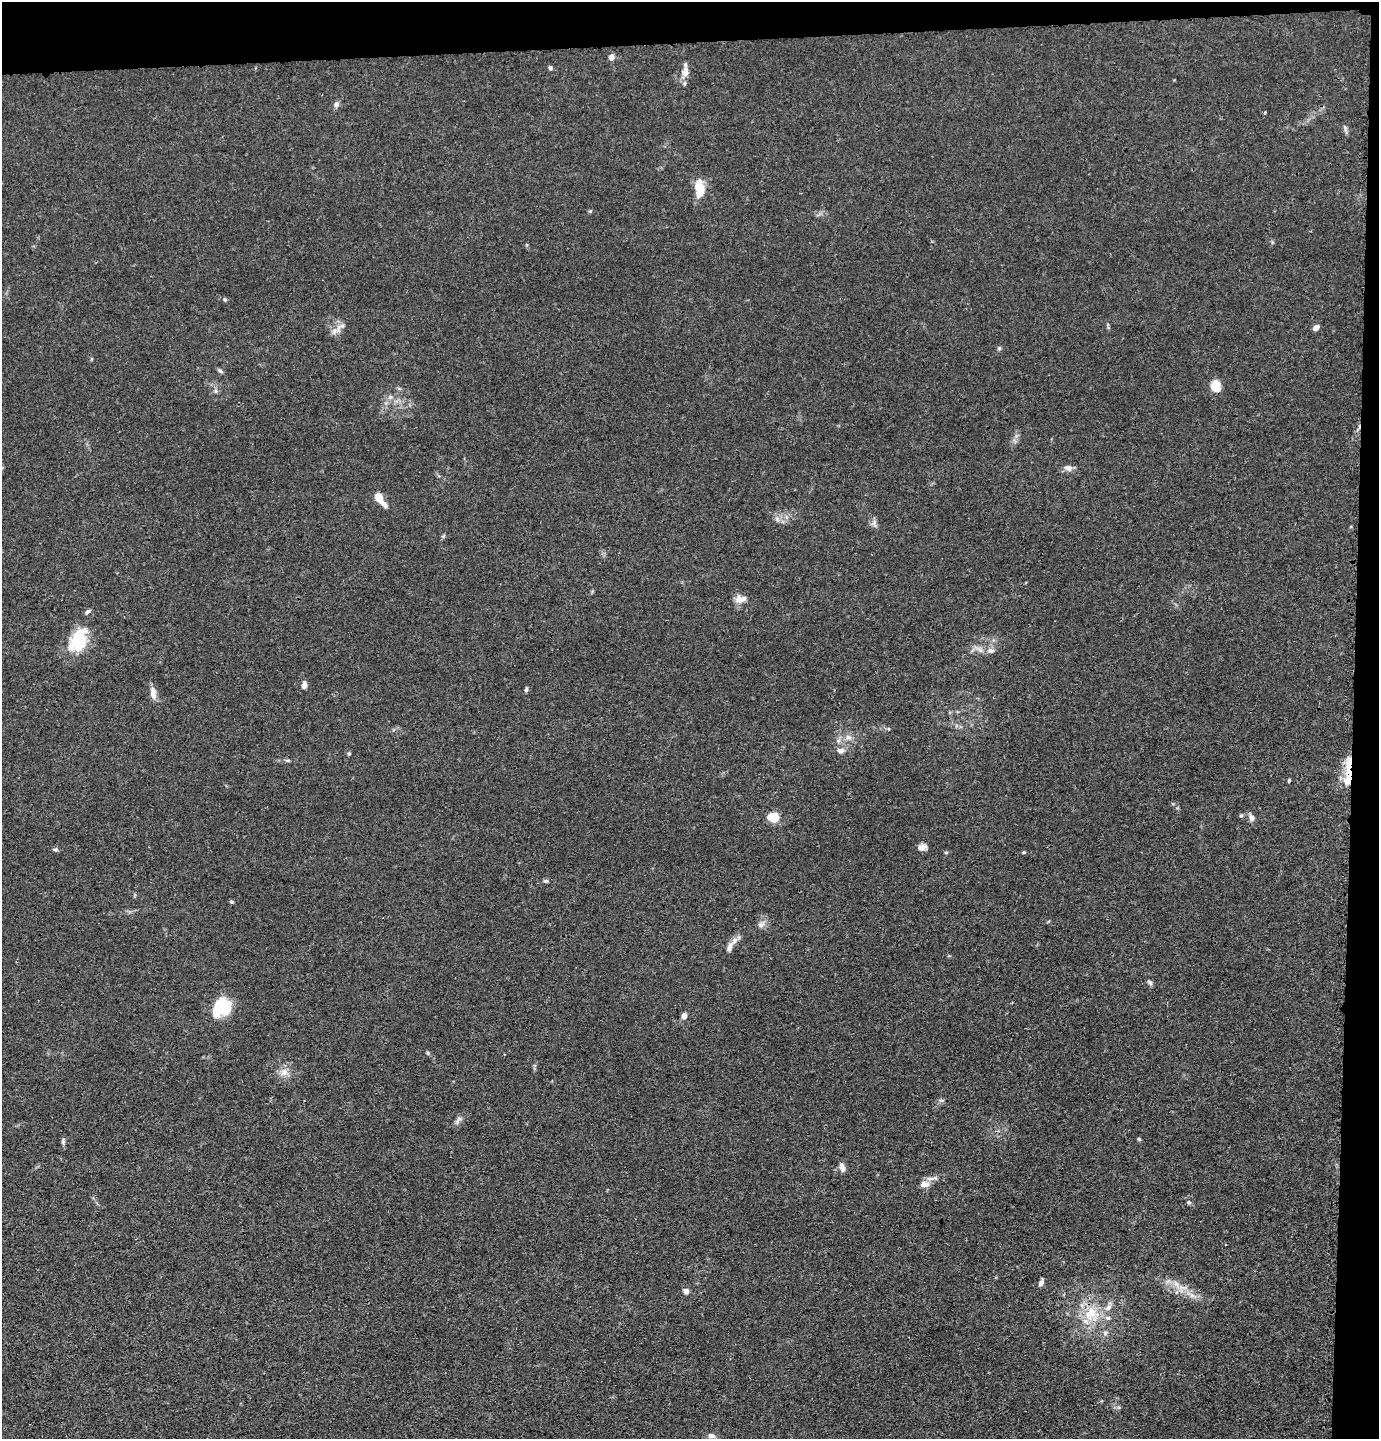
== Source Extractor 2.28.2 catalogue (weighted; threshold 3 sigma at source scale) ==
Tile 3 of 3 x 3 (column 3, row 1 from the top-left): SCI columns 2853-4229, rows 2895-4331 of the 4327 x 4353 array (HDU 1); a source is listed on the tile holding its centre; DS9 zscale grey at full resolution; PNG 1381 x 1441 px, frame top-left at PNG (2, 2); no overlay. Shown black and unused: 5% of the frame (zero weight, under 3 of 4 exposures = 3% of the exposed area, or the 3 px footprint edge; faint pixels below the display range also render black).
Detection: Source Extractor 2.28.2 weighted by HDU 2 'WHT'; one run over the whole footprint, this tile lists its part. Background 0.0142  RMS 0.0028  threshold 0.0124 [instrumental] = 3 sigma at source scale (4.5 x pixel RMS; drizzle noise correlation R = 1.50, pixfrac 1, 0.05/0.05 arcsec/px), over >= 5 px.
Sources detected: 66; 8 inside a brighter listed object's ellipse — not listed separately; the other 58 listed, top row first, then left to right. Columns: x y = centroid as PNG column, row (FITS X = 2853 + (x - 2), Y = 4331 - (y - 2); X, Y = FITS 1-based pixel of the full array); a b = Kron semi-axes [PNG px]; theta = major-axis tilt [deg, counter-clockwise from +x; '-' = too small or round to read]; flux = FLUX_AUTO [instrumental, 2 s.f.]
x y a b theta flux
611 57 5 5 - 1.8
550 68 5 4 - 0.55
685 72 13 10 85 2.3
336 104 8 7 - 1
1345 128 8 5 -79 0.67
700 189 21 10 -90 5.3
225 299 6 5 - 0.42
340 327 17 6 47 1.7
1316 327 8 5 38 1.2
999 348 5 5 - 0.45
220 371 8 4 -37 0.54
1216 385 11 10 - 4.5
216 391 7 4 -71 0.48
390 397 8 4 44 0.71
1068 468 11 8 -12 1.4
380 499 17 6 -52 4.3
874 524 11 7 -53 1
443 536 6 4 71 0.35
740 599 14 10 2 2.2
79 641 32 20 71 10
991 650 9 7 -14 1.1
304 685 10 6 84 1.1
526 690 6 4 73 0.48
153 693 16 7 -82 2
889 729 5 3 - 0.25
849 737 10 7 -36 1.3
840 751 9 7 0 1.3
349 754 5 4 - 0.35
1348 765 24 7 86 4.8
1289 780 4 3 - 0.4
1241 815 6 4 65 0.4
774 817 5 5 - 22
1252 818 9 7 -66 1.1
922 847 11 8 12 1.4
56 849 7 4 6 0.47
946 852 5 3 - 0.27
1024 852 4 4 - 0.31
546 881 7 5 18 0.51
231 902 6 4 -20 0.37
761 924 11 7 33 1.2
729 947 17 7 70 1.6
1150 983 8 5 -62 0.6
221 1009 21 15 23 11
684 1016 6 6 - 1.3
428 1053 5 5 - 0.33
284 1072 11 10 - 2.1
458 1120 15 5 56 0.99
1139 1139 5 4 - 0.32
63 1141 9 5 -90 0.63
842 1167 12 6 -75 1.4
924 1184 13 8 3 2
1189 1202 6 5 - 0.45
1041 1283 8 5 66 1
1176 1284 9 7 -61 1.5
686 1291 7 6 - 1.2
1192 1295 7 5 0 0.88
1091 1314 24 19 82 8.8
711 1436 11 7 -10 1.4
Overlapping masked pixels (flux is a lower limit): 1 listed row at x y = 1348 765